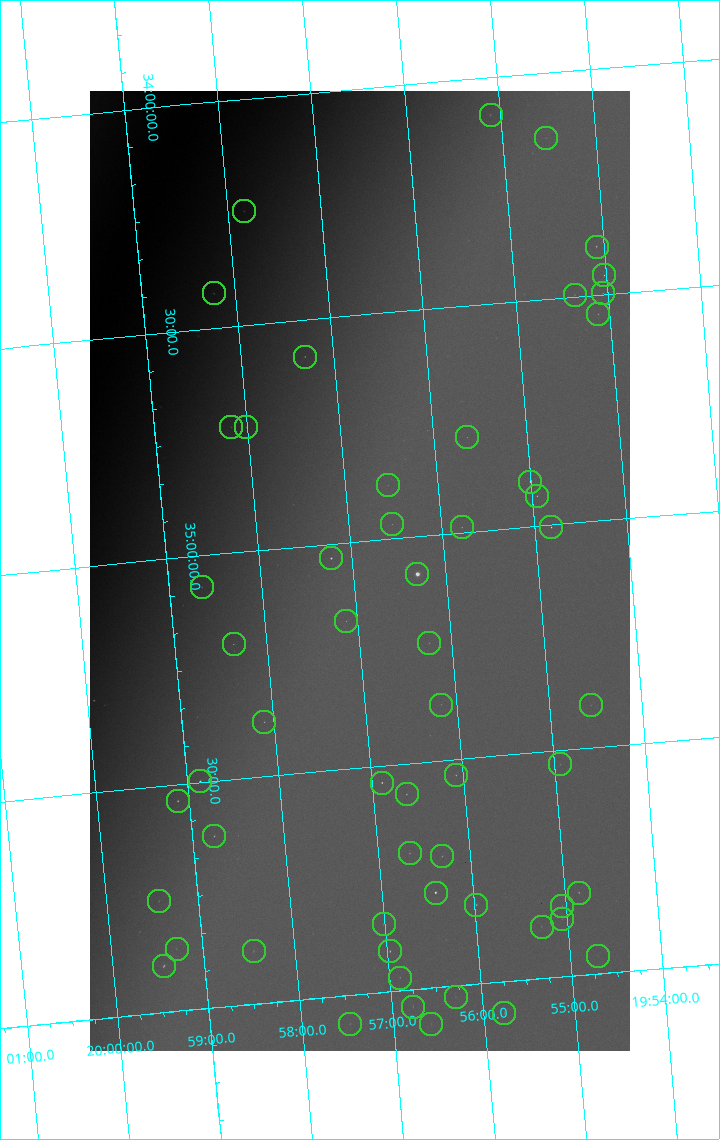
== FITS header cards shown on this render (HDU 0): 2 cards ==
NAXIS1  =                 1080 / length of data axis 1
NAXIS2  =                 1920 / length of data axis 2

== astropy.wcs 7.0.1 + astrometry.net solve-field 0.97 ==
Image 1080 x 1920 px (HDU 0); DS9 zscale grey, zoomed out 1/2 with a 90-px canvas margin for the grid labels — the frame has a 2x2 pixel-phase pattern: the four 2x2 pixel phases sit at different levels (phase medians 22125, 19034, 54185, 22116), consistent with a one-shot-colour (mosaic) sensor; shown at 1/2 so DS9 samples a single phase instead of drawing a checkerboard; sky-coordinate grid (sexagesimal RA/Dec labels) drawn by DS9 from the SOLVED WCS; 56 Tycho-2 reference stars matched to detected sources circled (green)
Header WCS: none
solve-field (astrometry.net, Tycho-2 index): SOLVED blind (the file carries no WCS)
Solved WCS: RA---TAN-SIP/DEC--TAN-SIP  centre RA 19:56:55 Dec +35:04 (299.23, +35.06 deg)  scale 3.99 arcsec/px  FOV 71.9' x 127.7'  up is -175 deg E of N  parity flipped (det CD > 0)
(file carries no celestial WCS; the grid is the blind solution)
Tycho-2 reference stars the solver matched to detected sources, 56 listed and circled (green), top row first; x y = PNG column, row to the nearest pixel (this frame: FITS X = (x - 90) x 2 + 1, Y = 1920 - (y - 91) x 2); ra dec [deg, ICRS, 3 dp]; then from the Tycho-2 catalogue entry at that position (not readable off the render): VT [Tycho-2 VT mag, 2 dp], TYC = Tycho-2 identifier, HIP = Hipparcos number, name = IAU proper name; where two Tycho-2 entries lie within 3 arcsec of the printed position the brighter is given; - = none
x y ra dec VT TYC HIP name
490 115 298.775 +34.082 9.09 2677-328-1 - -
546 138 298.631 +34.144 10.02 2677-307-1 - -
244 211 299.456 +34.247 7.90 2678-2160-1 98239 -
596 247 298.521 +34.393 8.85 2677-973-1 - -
604 276 298.506 +34.458 8.77 2677-27-1 - -
214 294 299.557 +34.423 7.67 2678-1265-1 98289 -
602 294 298.514 +34.497 9.45 2677-1192-1 - -
574 295 298.590 +34.496 9.48 2677-1253-1 - -
598 314 298.531 +34.543 9.36 2677-163-1 - -
305 357 299.327 +34.581 8.58 2678-908-1 - -
231 427 299.542 +34.721 9.13 2678-2394-1 - -
246 428 299.503 +34.725 8.91 2678-407-1 - -
467 438 298.910 +34.791 9.95 2677-66-1 - -
530 482 298.751 +34.901 7.33 2677-1118-1 98004 -
388 486 299.135 +34.881 10.08 2677-1235-1 - -
537 496 298.736 +34.933 9.03 2677-477-1 - -
392 524 299.132 +34.968 9.91 2677-43-1 - -
462 528 298.945 +34.989 9.54 2677-1189-1 - -
551 528 298.704 +35.006 8.63 2677-500-1 97987 -
331 558 299.306 +35.031 7.32 2678-740-1 98193 -
417 574 299.077 +35.083 4.01 2677-1816-1 98110 -
202 588 299.661 +35.069 8.85 2678-2291-1 - -
346 622 299.280 +35.173 9.74 2678-1856-1 - -
234 644 299.590 +35.202 8.98 2678-791-1 98298 -
429 644 299.061 +35.238 9.69 2677-351-1 - -
441 705 299.043 +35.376 10.00 2677-683-1 - -
590 706 298.638 +35.406 9.98 2677-480-1 - -
264 722 299.526 +35.380 9.09 2678-613-1 - -
560 764 298.734 +35.531 9.70 2677-1271-1 - -
456 776 299.020 +35.535 8.95 2677-1268-1 - -
200 782 299.715 +35.498 7.00 2678-904-1 98343 -
382 783 299.222 +35.537 8.24 2677-1230-1 98157 -
406 794 299.158 +35.567 8.90 2677-942-1 - -
178 801 299.781 +35.536 8.76 2678-142-1 98369 -
214 836 299.691 +35.622 8.91 2678-436-1 - -
410 854 299.164 +35.698 9.31 2681-300-1 - -
442 856 299.077 +35.711 9.47 2681-258-1 - -
436 893 299.103 +35.790 7.67 2681-472-1 98116 -
578 893 298.712 +35.817 8.92 2681-276-1 - -
159 902 299.858 +35.753 9.44 2682-1366-1 - -
476 905 298.994 +35.825 8.75 2681-1366-1 - -
562 906 298.762 +35.844 9.54 2681-50-1 - -
562 919 298.765 +35.872 10.41 2681-1034-1 - -
384 924 299.252 +35.850 9.34 2682-18-1 - -
542 927 298.822 +35.885 9.57 2681-16-1 - -
176 949 299.822 +35.862 9.54 2682-619-1 - -
254 952 299.613 +35.883 9.85 2682-1249-1 - -
390 952 299.241 +35.911 8.62 2681-22-1 - -
598 956 298.676 +35.960 10.35 2681-800-1 - -
164 966 299.861 +35.897 8.18 2682-361-1 - -
400 978 299.220 +35.971 9.67 2681-104-1 - -
456 997 299.073 +36.024 10.08 2681-278-1 - -
413 1007 299.192 +36.038 9.41 2681-1304-1 - -
504 1014 298.944 +36.069 9.52 2681-894-1 - -
350 1024 299.367 +36.063 9.66 2682-3459-1 - -
431 1024 299.147 +36.079 9.93 2681-226-1 - -